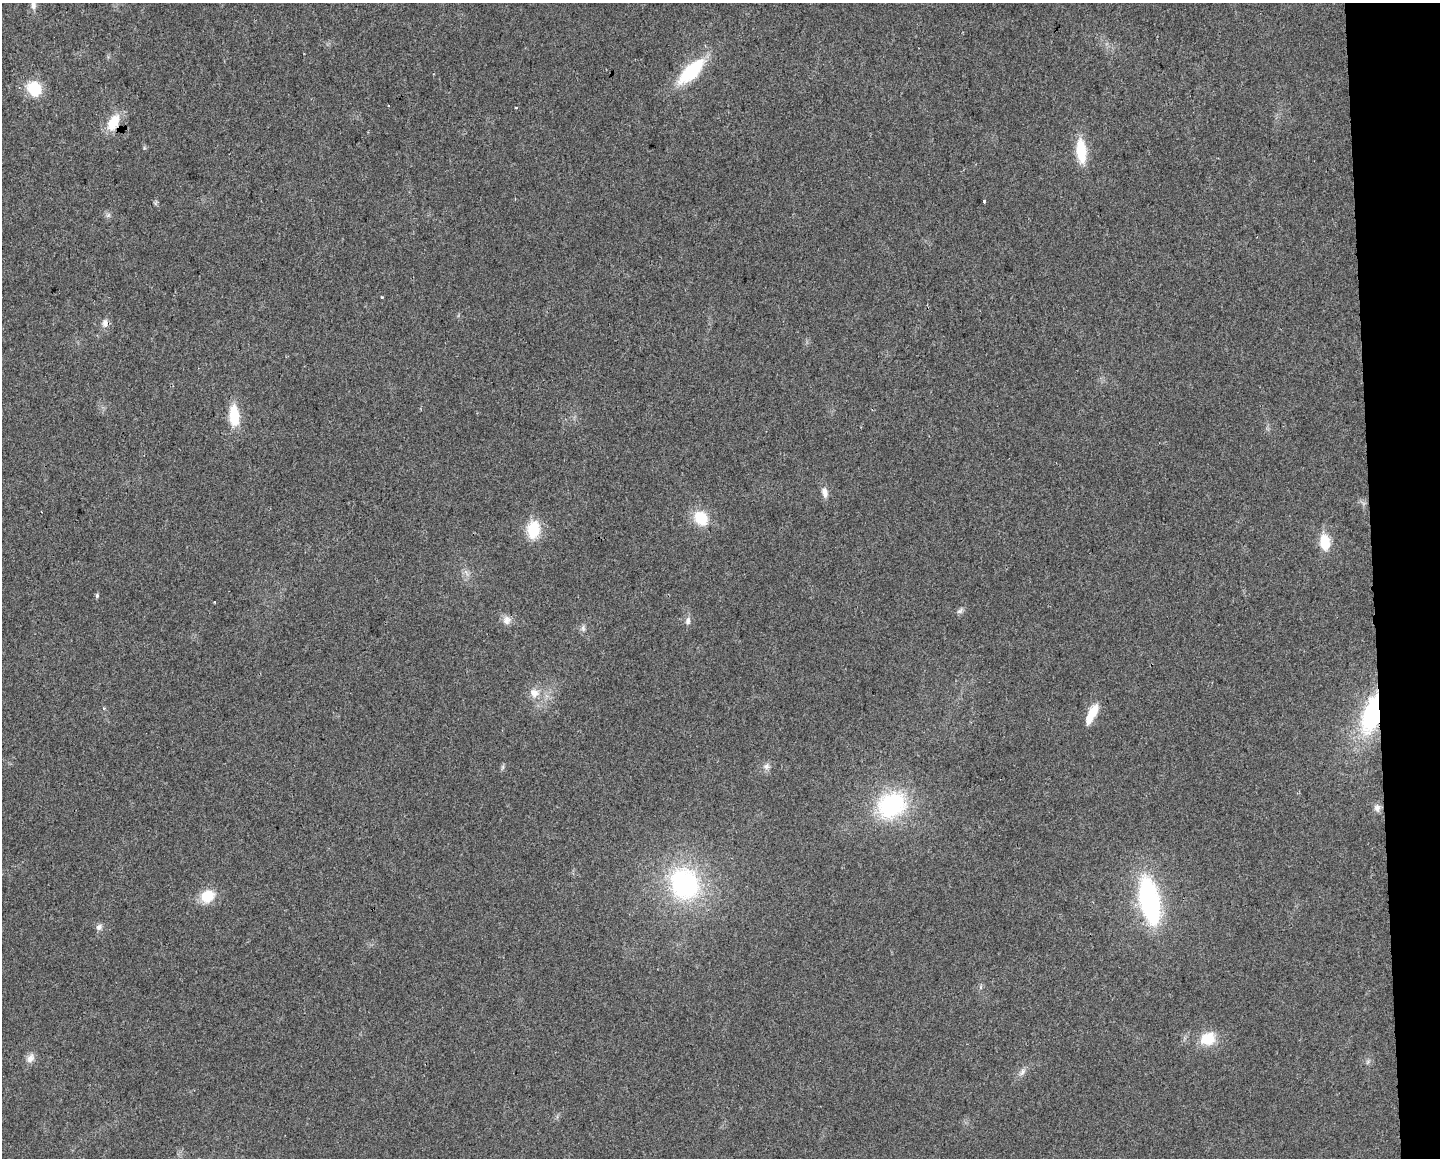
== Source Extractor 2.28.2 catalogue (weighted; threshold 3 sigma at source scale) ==
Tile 9 of 3 x 4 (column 3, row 3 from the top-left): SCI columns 2888-4325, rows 1157-2312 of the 4379 x 4624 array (HDU 1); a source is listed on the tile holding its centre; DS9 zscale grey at full resolution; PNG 1442 x 1160 px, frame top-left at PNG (2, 3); no overlay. Shown black and unused: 5% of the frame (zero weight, under 2 of 3 exposures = <1% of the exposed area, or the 3 px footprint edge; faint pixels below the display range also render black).
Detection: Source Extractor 2.28.2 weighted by HDU 2 'WHT'; one run over the whole footprint, this tile lists its part. Background 0.0451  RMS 0.0067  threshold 0.0301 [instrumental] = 3 sigma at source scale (4.5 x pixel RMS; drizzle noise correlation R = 1.50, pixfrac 1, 0.0396/0.0396 arcsec/px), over >= 5 px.
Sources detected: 39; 1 inside a brighter object's white glare — not listed; the other 38 listed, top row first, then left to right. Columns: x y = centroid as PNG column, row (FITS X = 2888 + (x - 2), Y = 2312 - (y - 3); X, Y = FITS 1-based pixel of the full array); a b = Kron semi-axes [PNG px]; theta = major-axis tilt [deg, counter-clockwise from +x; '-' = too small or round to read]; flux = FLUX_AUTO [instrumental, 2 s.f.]
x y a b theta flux
33 5 10 7 -90 3.1
691 71 31 13 44 44
34 88 15 14 - 21
516 107 3 3 - 1.8
113 122 21 12 64 15
1081 151 24 10 -85 24
984 200 3 3 - 4.1
108 215 8 5 45 1.5
382 297 3 3 - 0.74
105 323 11 8 83 3.5
234 415 22 10 -86 21
825 492 14 8 -79 4.3
701 518 17 14 -51 19
533 529 18 12 83 23
1325 542 17 11 -85 16
97 595 6 4 77 1.2
214 602 2 2 - 0.54
960 611 10 5 38 1.9
507 620 12 11 - 4.4
688 621 11 7 81 2.9
583 628 7 6 - 1.8
534 693 14 12 -36 7.5
103 708 3 3 - 1.8
1093 711 19 10 66 11
1373 714 33 15 73 87
766 766 9 8 - 3.1
503 767 7 4 89 1.2
892 805 29 23 33 78
1377 808 10 8 -80 3.2
684 884 34 30 -64 100
207 896 14 12 33 17
1150 902 32 13 -79 170
99 927 9 8 - 2.5
980 987 6 4 90 1.1
1208 1039 18 15 21 17
30 1058 12 9 56 4.4
1368 1062 8 4 45 1.3
1022 1072 13 6 53 3.1
Overlapping masked pixels (flux is a lower limit): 2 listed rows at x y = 113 122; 1373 714
Isophote crosses this tile's border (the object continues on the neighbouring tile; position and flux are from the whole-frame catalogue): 1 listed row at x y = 33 5